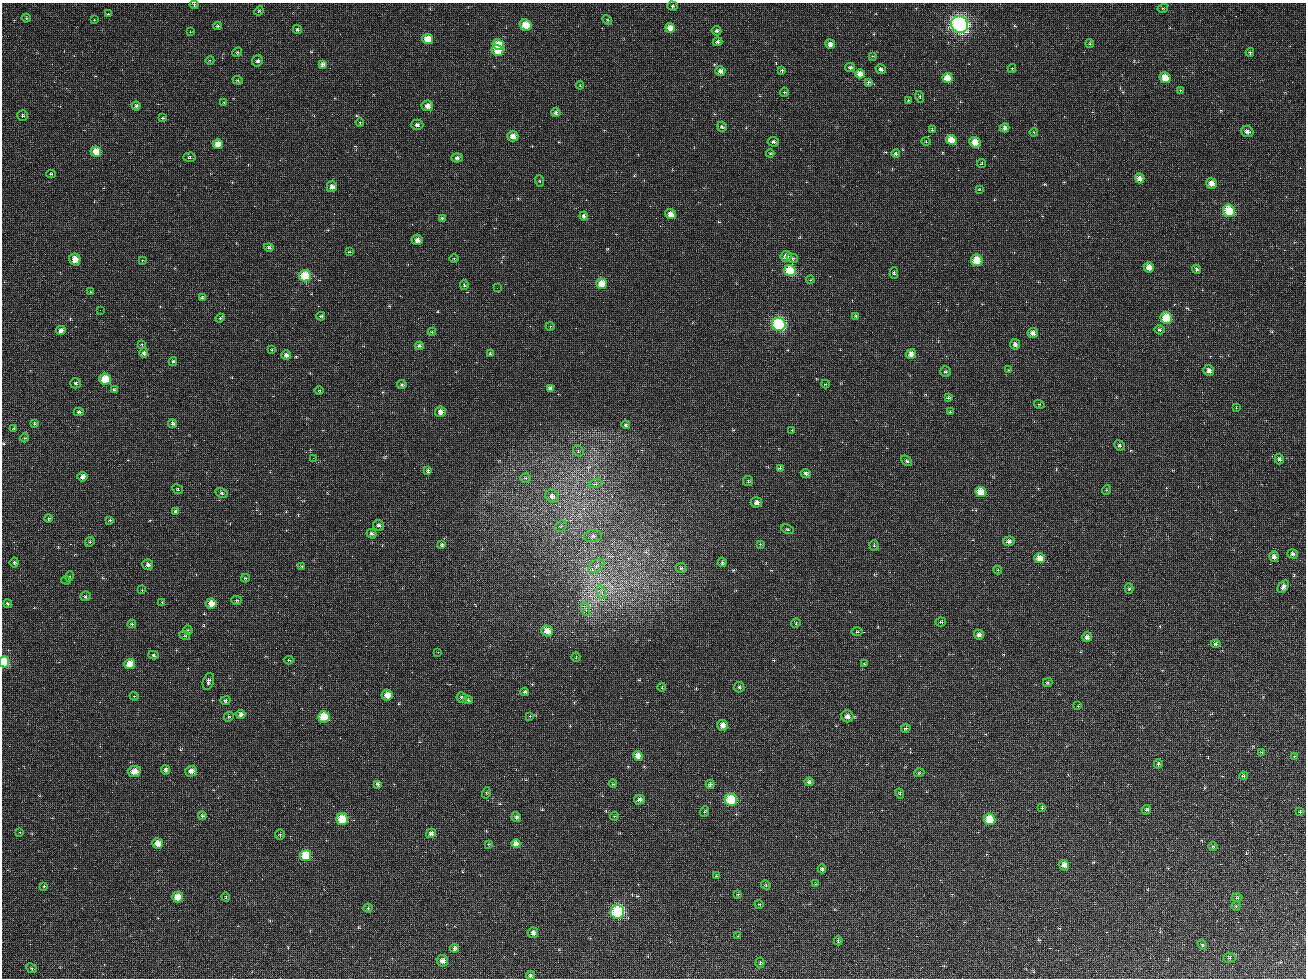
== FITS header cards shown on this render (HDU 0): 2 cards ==
NAXIS1  =                 1304 / length of data axis 1
NAXIS2  =                  976 / length of data axis 2

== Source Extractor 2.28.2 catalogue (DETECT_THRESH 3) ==
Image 1304 x 976 px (HDU 0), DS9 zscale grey, 1 PNG px = 1 image px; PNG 1308 x 980 px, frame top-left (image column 1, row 976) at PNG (2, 3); each listed source drawn as its Kron ellipse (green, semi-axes under 4 px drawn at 4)
Background 192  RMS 99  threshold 296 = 3 sigma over >= 5 px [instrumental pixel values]
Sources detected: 286; all 286 listed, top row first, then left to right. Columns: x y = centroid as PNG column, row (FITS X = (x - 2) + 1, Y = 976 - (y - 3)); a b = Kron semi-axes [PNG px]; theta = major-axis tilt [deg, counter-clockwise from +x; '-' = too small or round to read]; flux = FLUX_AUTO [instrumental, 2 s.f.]
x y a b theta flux
194 5 4 4 - 6.6e+03
672 6 5 4 - 1.3e+04
1163 8 5 3 - 6.0e+03
259 11 5 4 - 6.8e+03
108 14 4 3 - 7.2e+03
26 18 4 4 - 6.7e+03
94 20 4 3 - 5.3e+03
607 20 5 4 - 8.9e+03
960 24 9 8 - 1.9e+06
525 25 6 5 - 1.5e+05
218 26 4 3 - 1.1e+04
670 28 5 4 - 8.9e+04
297 30 5 4 - 1.4e+04
716 31 5 4 - 1.3e+04
190 32 4 3 - 4.9e+03
427 39 5 5 - 1.1e+05
718 42 5 4 - 1.7e+04
498 44 6 5 - 1.8e+05
830 44 5 4 - 3.3e+04
1090 44 4 3 - 6.7e+03
497 50 6 5 - 1.5e+05
237 52 5 4 - 8.7e+03
1250 52 4 3 - 1.1e+04
872 56 4 3 - 6.5e+03
210 60 4 3 - 5.7e+03
257 61 6 5 - 1.8e+04
322 64 4 4 - 2.2e+04
850 68 5 4 - 1.4e+04
1012 68 4 4 - 7.1e+03
881 69 5 5 - 1.8e+04
782 70 4 3 - 1.2e+04
720 71 5 4 - 3.0e+04
860 74 5 4 - 6.3e+04
948 78 5 5 - 1.6e+05
1165 78 6 5 - 1.2e+05
238 80 5 4 - 7.9e+03
868 82 3 3 - 1.3e+04
580 85 4 4 - 5.9e+03
1180 90 4 4 - 6.6e+03
784 92 4 4 - 7.8e+03
920 97 6 4 -73 8.6e+03
908 100 4 3 - 6.9e+03
224 102 3 3 - 6.1e+03
136 106 4 4 - 1.6e+04
427 106 6 5 - 4.2e+04
556 112 4 4 - 1.8e+04
22 115 5 5 - 1.1e+04
163 118 4 4 - 7.4e+03
360 122 4 3 - 7.5e+03
417 125 6 5 - 1.7e+04
722 127 5 4 - 1.2e+04
1005 128 5 4 - 3.2e+04
932 130 3 3 - 1.6e+04
1034 132 4 3 - 6.1e+03
1247 132 6 5 - 2.9e+04
513 136 5 5 - 4.9e+04
951 140 5 5 - 1.1e+05
926 141 4 3 - 5.3e+03
773 142 6 4 -6 1.3e+04
975 142 6 5 - 1.0e+05
218 144 5 4 - 9.7e+04
96 152 5 5 - 1.3e+05
770 153 4 4 - 6.6e+03
896 154 4 4 - 1.7e+04
189 157 6 4 2 1.1e+04
457 158 5 4 - 2.2e+04
981 163 4 3 - 6.6e+03
51 174 5 4 - 9.8e+03
1140 178 5 4 - 5.1e+04
540 181 6 4 -70 6.9e+03
1211 183 5 5 - 5.5e+04
332 187 5 5 - 3.3e+04
979 189 4 3 - 4.9e+03
1229 211 6 5 - 3.1e+05
671 214 5 5 - 7.3e+04
584 216 4 4 - 1.8e+04
442 218 3 3 - 1.0e+04
417 240 5 5 - 3.6e+04
269 247 5 4 - 1.5e+04
349 252 4 3 - 7.1e+03
786 256 5 5 - 3.9e+04
454 258 5 3 - 5.4e+03
792 258 6 4 -15 1.0e+04
75 259 6 5 - 7.1e+04
142 260 4 2 - 4.2e+03
977 260 6 5 - 1.6e+05
1149 267 5 5 - 7.4e+04
1196 269 5 4 - 1.1e+04
790 270 6 5 - 3.2e+05
894 273 5 3 - 1.3e+04
305 276 6 5 - 2.6e+05
810 280 4 3 - 6.0e+03
602 284 5 5 - 1.2e+05
464 285 5 4 - 7.6e+03
497 288 2 2 - 1.2e+04
91 292 4 3 - 5.5e+03
202 298 3 3 - 1.2e+04
100 310 2 2 - 3.9e+03
321 316 4 3 - 9.1e+03
856 316 4 3 - 1.3e+04
220 318 4 3 - 1.0e+04
1166 318 6 5 - 2.0e+05
779 324 7 6 - 8.8e+05
550 326 4 3 - 5.6e+03
61 330 5 4 - 2.6e+04
1160 330 5 4 - 1.1e+04
432 332 4 4 - 6.6e+03
1033 333 5 5 - 3.9e+04
142 344 4 3 - 6.8e+03
1015 344 5 5 - 2.1e+04
419 346 4 4 - 1.2e+04
272 350 3 2 - 5.5e+03
144 353 4 4 - 2.1e+04
490 354 4 3 - 7.9e+03
911 354 5 5 - 5.3e+04
286 355 5 4 - 2.1e+04
173 361 4 3 - 1.0e+04
1008 370 3 3 - 4.9e+03
1209 370 6 5 - 2.8e+04
945 372 5 5 - 1.0e+04
105 379 6 5 - 2.0e+05
75 383 5 5 - 9.9e+03
402 384 5 4 - 1.1e+04
825 384 4 3 - 6.3e+03
550 388 4 4 - 2.0e+04
114 390 4 4 - 1.3e+04
319 390 5 3 - 6.2e+03
948 398 4 4 - 1.0e+04
1039 404 5 3 - 5.6e+03
1236 408 4 3 - 4.7e+03
79 412 5 4 - 1.2e+04
440 412 5 5 - 3.5e+04
950 412 3 3 - 8.4e+03
34 423 4 3 - 6.8e+03
172 424 5 4 - 1.6e+04
626 425 4 4 - 1.0e+04
14 429 4 3 - 8.2e+03
792 430 3 2 - 5.5e+03
25 438 4 4 - 6.3e+03
1119 445 5 5 - 1.1e+04
578 451 6 5 - 8.3e+03
313 458 3 2 - 1.1e+04
1279 459 5 4 - 1.5e+04
907 461 6 4 -41 1.0e+04
780 468 3 3 - 1.4e+04
428 470 4 3 - 1.3e+04
806 473 5 4 - 1.8e+04
83 477 5 4 - 4.2e+04
526 478 5 4 - 1.1e+04
748 481 5 5 - 9.4e+03
595 484 7 4 16 1.2e+04
178 489 5 4 - 8.5e+03
1106 490 5 3 - 5.7e+03
981 492 5 5 - 1.8e+05
222 493 6 4 -27 1.1e+04
552 496 7 6 - 3.8e+04
756 502 5 5 - 2.6e+04
176 512 4 3 - 2.0e+04
49 518 4 4 - 9.7e+03
110 520 3 3 - 1.2e+04
378 525 6 5 - 1.5e+04
561 526 6 5 - 1.2e+04
787 529 6 3 -26 8.5e+03
371 534 5 4 - 1.6e+04
593 536 9 6 8 2.3e+04
1009 541 6 5 - 2.1e+04
90 542 5 4 - 9.5e+03
442 544 4 4 - 1.7e+04
760 544 4 3 - 5.4e+03
874 546 5 4 - 8.5e+03
1293 554 5 4 - 1.8e+04
1274 557 5 4 - 2.6e+04
1040 558 5 5 - 6.4e+04
14 562 5 4 - 1.1e+04
722 562 5 3 - 9.5e+03
148 565 5 5 - 2.2e+04
596 566 9 5 37 2.6e+04
302 567 4 3 - 7.4e+03
681 568 5 5 - 9.6e+03
998 570 4 4 - 6.9e+03
70 576 5 3 - 7.1e+03
245 578 4 3 - 7.6e+03
66 580 4 4 - 6.8e+03
1283 587 7 4 50 2.7e+04
1129 589 5 4 - 7.3e+03
142 590 2 2 - 4.2e+03
601 592 7 4 -71 1.9e+04
86 596 5 4 - 1.1e+04
237 600 5 4 - 8.9e+03
162 603 4 3 - 6.2e+03
211 603 5 5 - 8.9e+04
8 604 4 4 - 1.1e+04
586 609 7 4 -73 1.5e+04
941 622 5 4 - 1.0e+04
796 623 5 4 - 6.4e+03
132 624 4 4 - 1.2e+04
188 630 4 4 - 8.5e+03
547 631 6 5 - 8.2e+04
857 632 5 3 - 8.0e+03
979 635 5 5 - 2.5e+04
185 636 5 3 - 5.9e+03
1087 637 5 5 - 2.7e+04
1216 644 5 4 - 1.4e+04
438 652 2 2 - 3.0e+03
153 655 5 4 - 1.0e+04
576 657 4 3 - 5.8e+03
289 660 4 3 - 7.6e+03
4 662 5 5 - 2.8e+05
130 664 5 5 - 1.1e+05
864 664 4 3 - 8.4e+03
208 681 9 5 71 1.9e+04
1048 682 5 3 - 7.4e+03
662 687 4 3 - 4.9e+03
739 687 5 5 - 9.4e+03
525 692 4 4 - 1.0e+04
387 695 5 5 - 6.4e+04
134 696 4 3 - 5.8e+03
462 698 5 5 - 1.3e+04
225 700 5 4 - 1.5e+04
468 700 4 4 - 1.5e+04
1078 706 3 3 - 5.4e+03
240 714 5 4 - 2.6e+04
530 716 4 3 - 6.0e+03
847 716 6 6 - 3.4e+04
229 717 5 4 - 8.0e+03
324 717 6 5 - 2.0e+05
722 725 5 5 - 4.1e+04
906 728 5 4 - 1.0e+04
1262 752 4 3 - 1.1e+04
638 756 5 4 - 6.4e+04
1294 756 4 3 - 6.4e+03
1158 764 4 4 - 9.9e+03
166 770 4 4 - 2.2e+04
134 771 6 5 - 5.9e+04
191 771 6 5 - 4.4e+04
919 773 5 3 - 5.9e+03
1243 776 4 4 - 1.1e+04
809 782 4 4 - 1.6e+04
378 784 4 3 - 1.6e+04
613 784 4 3 - 5.6e+03
710 784 4 4 - 1.6e+04
486 793 5 3 - 5.6e+03
900 793 5 3 - 7.3e+03
639 800 5 4 - 2.3e+04
731 800 6 6 - 4.1e+05
1042 808 3 3 - 1.2e+04
1146 810 5 4 - 1.2e+04
704 811 5 3 - 6.4e+03
1300 812 3 3 - 8.6e+03
202 816 4 3 - 1.4e+04
614 816 4 4 - 6.2e+03
516 817 5 4 - 1.3e+04
342 819 6 5 - 3.0e+05
990 819 6 5 - 2.2e+05
20 832 4 3 - 6.2e+03
431 833 5 4 - 2.1e+04
280 834 5 5 - 1.0e+04
157 843 5 5 - 7.7e+04
488 844 4 4 - 6.2e+03
516 844 4 4 - 5.7e+04
1213 846 5 3 - 6.2e+03
305 856 5 5 - 2.7e+05
1064 865 5 5 - 4.8e+04
822 869 4 4 - 1.4e+04
716 876 4 3 - 5.7e+03
816 884 4 4 - 5.4e+03
766 885 5 4 - 7.3e+03
44 886 4 4 - 8.0e+03
738 894 3 3 - 9.6e+03
177 897 5 5 - 1.1e+05
226 897 4 3 - 5.3e+03
1237 898 5 3 - 7.0e+03
759 904 4 3 - 4.9e+03
1236 906 5 4 - 8.2e+03
368 908 4 4 - 9.3e+03
617 912 7 7 - 8.0e+05
533 933 5 5 - 2.6e+04
738 936 2 2 - 3.6e+03
838 941 4 3 - 7.5e+03
1202 945 5 4 - 1.0e+04
455 948 4 4 - 2.6e+04
1230 958 6 5 - 1.1e+04
442 961 6 5 - 3.7e+04
760 963 5 4 - 9.7e+03
32 968 6 4 -41 1.0e+04
530 976 4 4 - 1.4e+04
At the frame edge (FLAGS 8, measured only in part): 1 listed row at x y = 4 662